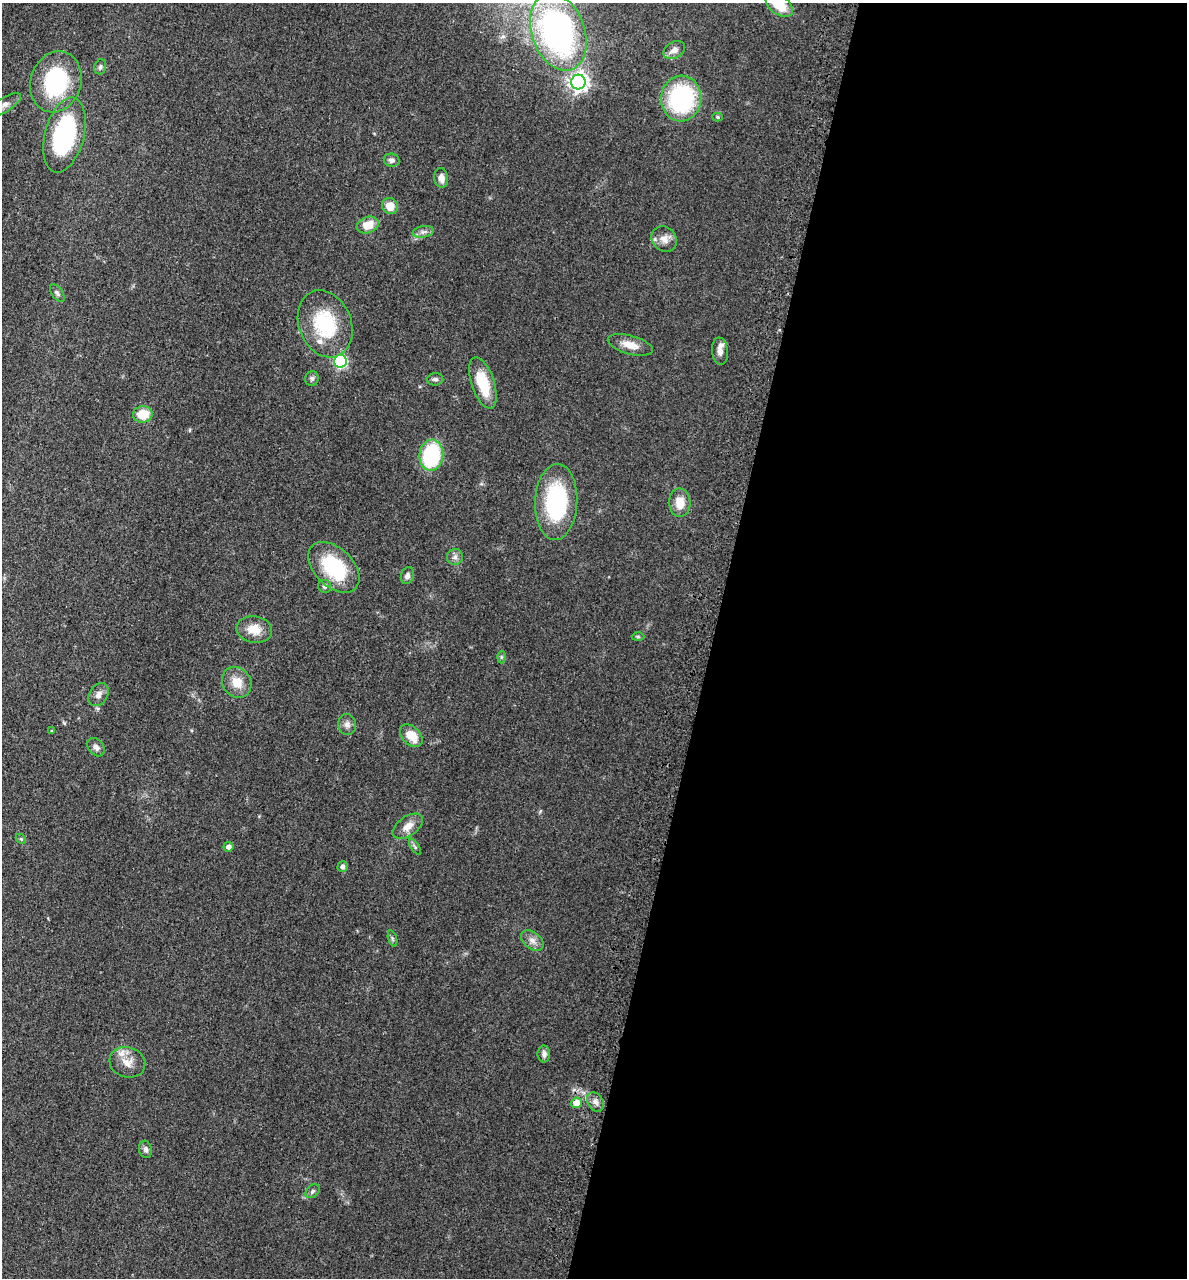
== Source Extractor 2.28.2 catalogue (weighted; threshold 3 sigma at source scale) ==
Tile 12 of 4 x 4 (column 4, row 3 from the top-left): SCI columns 3875-5059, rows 1347-2622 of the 5260 x 5242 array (HDU 1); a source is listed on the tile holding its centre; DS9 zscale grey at full resolution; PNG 1189 x 1280 px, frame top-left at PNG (2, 3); each listed source drawn as its Kron ellipse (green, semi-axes under 4 px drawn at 4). Shown black and unused: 40% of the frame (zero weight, under 3 of 4 exposures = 7% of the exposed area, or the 3 px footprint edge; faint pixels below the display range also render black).
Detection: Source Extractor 2.28.2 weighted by HDU 2 'WHT'; one run over the whole footprint, this tile lists its part. Background 0.041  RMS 0.005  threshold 0.0223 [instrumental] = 3 sigma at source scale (4.5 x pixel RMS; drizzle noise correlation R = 1.50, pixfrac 1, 0.05/0.05 arcsec/px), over >= 5 px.
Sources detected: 56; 2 inside a brighter listed object's ellipse — not listed separately; the other 54 listed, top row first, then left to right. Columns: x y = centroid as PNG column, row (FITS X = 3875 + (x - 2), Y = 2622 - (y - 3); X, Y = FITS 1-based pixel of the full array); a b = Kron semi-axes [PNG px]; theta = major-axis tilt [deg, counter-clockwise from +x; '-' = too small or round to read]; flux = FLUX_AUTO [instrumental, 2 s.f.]
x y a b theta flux
779 5 15 9 -36 12
558 32 40 26 -71 140
674 50 11 8 27 3.3
100 67 8 5 75 1.1
56 82 31 25 72 44
578 82 7 7 - 230
681 99 23 20 86 55
4 105 19 7 33 3.1
718 117 5 4 - 0.79
64 135 38 19 76 64
391 160 8 6 -9 1.9
441 178 10 7 -83 3.1
390 206 8 7 - 6.2
368 225 11 8 19 7.8
423 232 11 5 10 1.8
664 239 14 12 -45 4.1
57 293 10 5 -54 1.3
325 324 34 26 -68 33
630 345 23 9 -15 6.1
720 351 13 8 -83 3.2
340 361 6 6 - 66
312 378 7 6 - 1.3
435 379 8 6 2 1.3
483 383 27 11 -71 17
143 414 10 8 1 11
431 455 15 12 82 42
556 502 38 21 87 48
680 503 14 10 -87 7.2
455 557 8 8 - 1.8
334 567 30 19 -44 32
407 576 9 6 69 1.8
325 586 7 6 - 1.3
254 630 18 13 -10 8
638 637 6 4 -1 0.63
501 657 6 4 -89 0.73
237 682 16 14 -53 7.7
99 695 12 9 57 2.8
347 725 10 9 - 2.3
51 731 4 2 - 0.37
411 736 13 9 -44 8.2
96 747 10 7 -49 2.2
408 826 17 9 34 4.6
21 839 6 4 -45 0.68
228 847 5 5 - 2.2
415 847 9 3 -57 0.87
343 867 5 5 - 1.8
392 938 8 3 -71 0.81
532 941 12 8 -39 3
544 1054 8 6 -90 1.9
127 1062 18 15 -18 6.2
595 1102 10 7 -58 2.4
577 1103 5 5 - 6.7
145 1149 9 6 -74 1.7
312 1191 8 5 43 1.2
Isophote crosses this tile's border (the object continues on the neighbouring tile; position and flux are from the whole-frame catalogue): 2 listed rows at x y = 779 5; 4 105